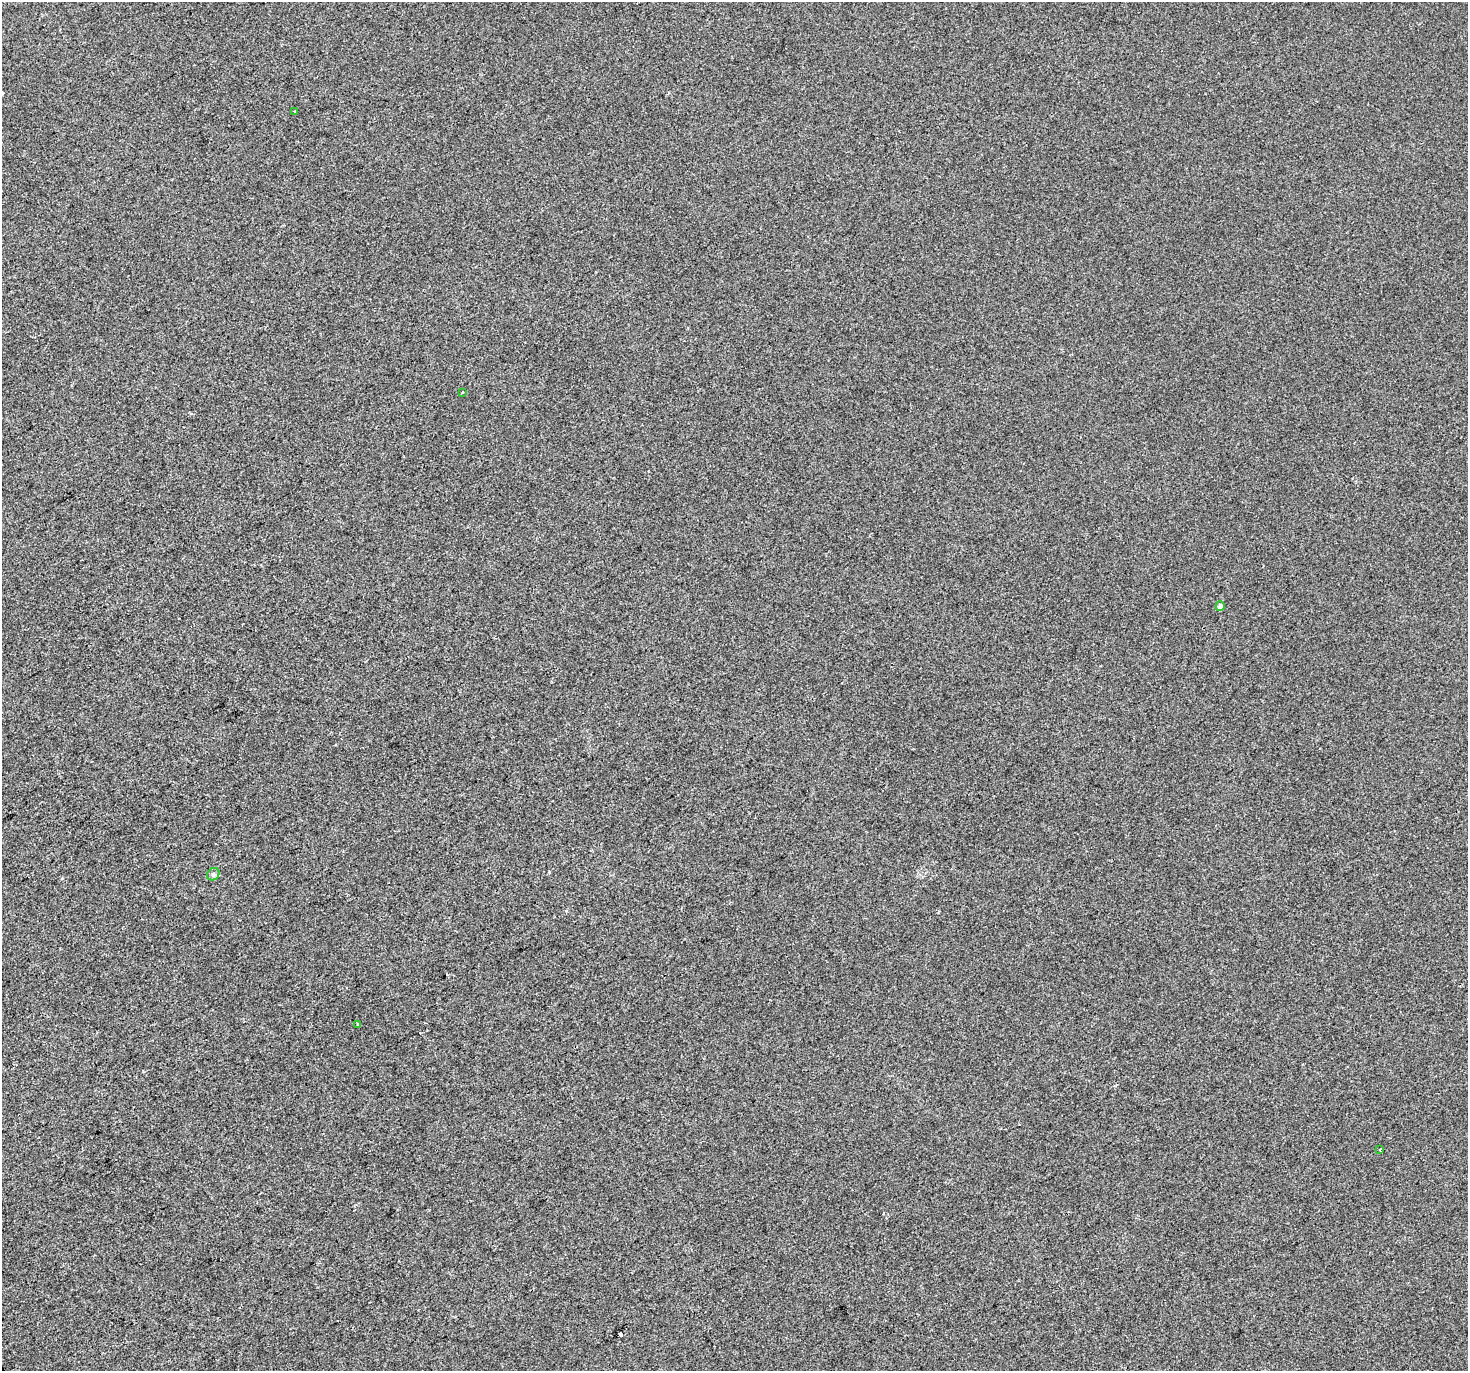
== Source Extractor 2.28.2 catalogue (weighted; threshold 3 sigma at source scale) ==
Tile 7 of 4 x 4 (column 3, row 2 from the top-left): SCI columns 2933-4398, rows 2915-4283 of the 5863 x 5767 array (HDU 1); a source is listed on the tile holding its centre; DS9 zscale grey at full resolution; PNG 1470 x 1373 px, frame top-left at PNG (2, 2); each listed source drawn as its Kron ellipse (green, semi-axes under 4 px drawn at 4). Shown black and unused: <1% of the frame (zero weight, under 2 of 3 exposures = <1% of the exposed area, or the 3 px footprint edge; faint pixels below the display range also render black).
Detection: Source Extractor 2.28.2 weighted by HDU 2 'WHT'; one run over the whole footprint, this tile lists its part. Background -6.70e-04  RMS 0.0055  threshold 0.0249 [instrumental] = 3 sigma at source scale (4.5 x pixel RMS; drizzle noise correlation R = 1.50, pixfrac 1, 0.0396/0.0396 arcsec/px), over >= 5 px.
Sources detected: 7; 1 cosmic-ray / hot-pixel residue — neither listed nor drawn; the other 6 listed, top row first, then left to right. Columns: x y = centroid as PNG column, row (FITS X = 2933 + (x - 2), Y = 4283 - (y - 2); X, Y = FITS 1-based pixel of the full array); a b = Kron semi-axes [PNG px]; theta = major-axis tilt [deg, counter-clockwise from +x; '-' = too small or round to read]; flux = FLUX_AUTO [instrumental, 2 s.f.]
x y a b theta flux
294 111 4 2 - 0.52
462 392 2 2 - 0.5
1220 606 5 4 - 2
213 874 7 5 44 1.2
357 1024 3 3 - 1.4
1380 1149 3 2 - 0.93